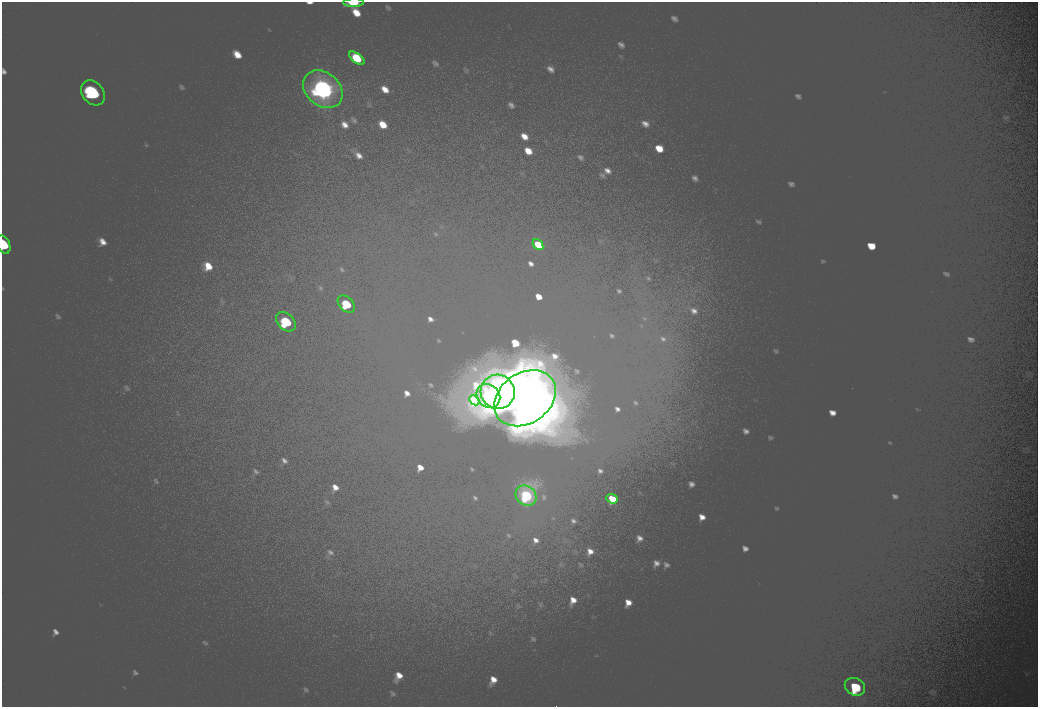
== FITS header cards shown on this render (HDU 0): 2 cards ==
NAXIS1  =                 2072
NAXIS2  =                 1410

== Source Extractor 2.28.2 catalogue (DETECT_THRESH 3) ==
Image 2072 x 1410 px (HDU 0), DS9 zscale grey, zoomed out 1/2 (1 PNG px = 2 x 2 image px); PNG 1040 x 709 px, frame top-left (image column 1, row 1410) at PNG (2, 2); each listed source drawn as its Kron ellipse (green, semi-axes under 4 px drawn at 4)
Background 100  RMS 30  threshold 90.6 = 3 sigma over >= 5 px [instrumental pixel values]
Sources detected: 15; all 15 listed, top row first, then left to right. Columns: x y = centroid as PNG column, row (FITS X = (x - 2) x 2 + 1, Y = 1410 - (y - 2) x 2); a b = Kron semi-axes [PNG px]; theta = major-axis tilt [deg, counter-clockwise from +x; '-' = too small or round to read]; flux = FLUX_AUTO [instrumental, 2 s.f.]
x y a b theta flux
353 3 10 3 0 11000
357 58 9 4 -38 18000
323 89 22 16 -40 140000
93 93 14 10 -51 57000
4 244 9 6 -67 21000
538 244 6 4 -49 11000
346 304 10 7 -47 25000
286 322 11 8 -45 34000
498 392 17 17 - 160000
488 396 13 11 -48 63000
525 398 33 25 35 440000
474 400 6 3 -45 10000
526 496 11 9 -41 41000
612 499 6 4 -19 12000
855 687 10 8 -28 33000
At the frame edge (FLAGS 8, measured only in part): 2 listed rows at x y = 353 3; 4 244